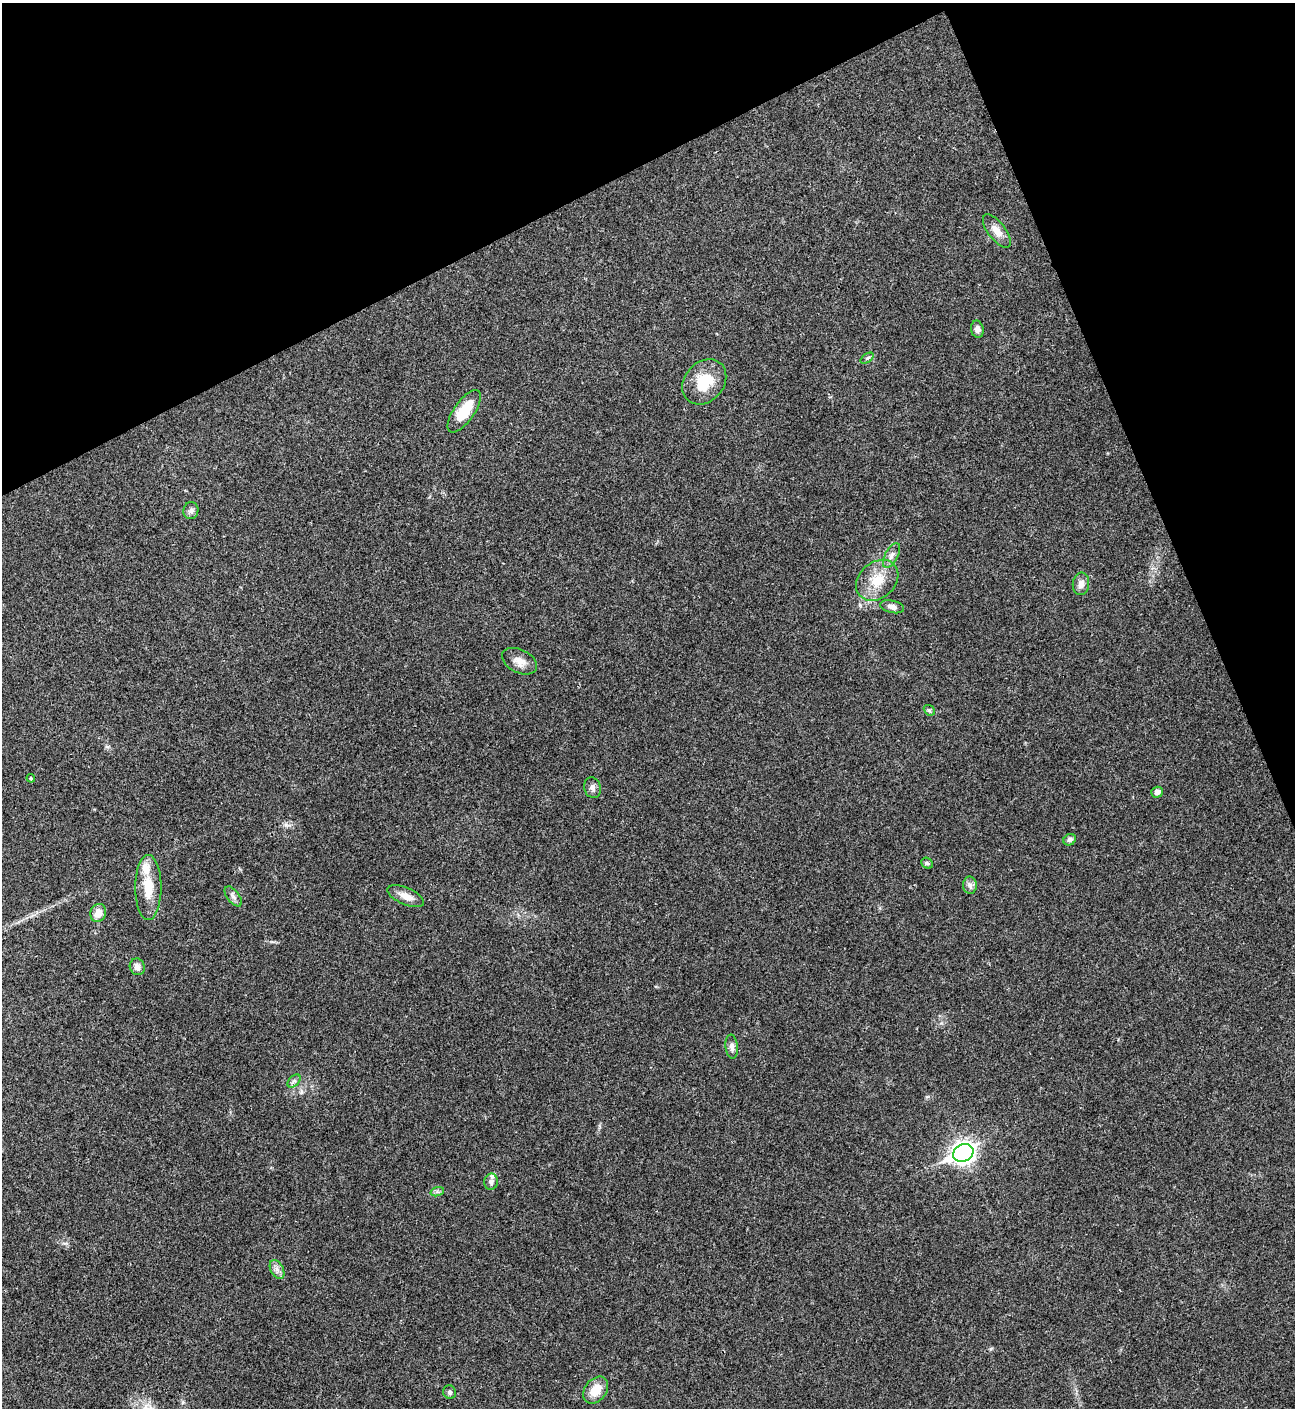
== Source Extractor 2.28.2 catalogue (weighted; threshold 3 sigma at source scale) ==
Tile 3 of 4 x 4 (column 3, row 1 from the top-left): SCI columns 2876-4168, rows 4218-5623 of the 5618 x 5629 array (HDU 1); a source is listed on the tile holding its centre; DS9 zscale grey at full resolution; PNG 1297 x 1410 px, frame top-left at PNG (2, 3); each listed source drawn as its Kron ellipse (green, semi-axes under 4 px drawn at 4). Shown black and unused: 21% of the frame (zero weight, under 3 of 4 exposures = <1% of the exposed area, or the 3 px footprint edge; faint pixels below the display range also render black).
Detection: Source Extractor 2.28.2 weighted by HDU 2 'WHT'; one run over the whole footprint, this tile lists its part. Background 0.021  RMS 0.0041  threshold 0.0186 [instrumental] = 3 sigma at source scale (4.5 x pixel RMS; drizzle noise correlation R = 1.50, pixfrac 1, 0.05/0.05 arcsec/px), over >= 5 px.
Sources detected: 33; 2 inside a brighter listed object's ellipse — not listed separately; the other 31 listed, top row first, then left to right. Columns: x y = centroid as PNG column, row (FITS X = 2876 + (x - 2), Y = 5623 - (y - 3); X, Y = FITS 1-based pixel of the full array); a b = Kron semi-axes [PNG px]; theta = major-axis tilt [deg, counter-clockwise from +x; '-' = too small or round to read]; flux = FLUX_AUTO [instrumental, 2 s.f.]
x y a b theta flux
997 231 20 8 -52 3.9
977 329 9 6 -79 1.9
867 358 7 4 36 0.64
704 382 25 19 49 13
464 411 25 10 55 12
191 511 8 7 - 1.4
891 555 14 6 62 2.1
877 580 23 18 41 9.8
1081 584 11 8 84 2.6
892 607 12 6 -13 2
519 661 19 11 -26 3.8
929 710 6 4 -41 0.64
31 778 4 4 - 0.43
593 788 10 8 -75 1.7
1157 792 6 5 - 2
1070 840 6 5 - 1.1
927 863 6 5 - 0.65
970 885 8 7 - 1.6
148 888 32 13 90 10
233 896 12 6 -53 1.6
406 896 19 8 -23 3.8
98 913 9 7 69 4.3
137 967 8 7 - 2
732 1047 12 6 -84 1.6
294 1081 8 5 45 1
963 1153 10 8 25 250
491 1182 8 7 - 1.6
437 1192 7 4 18 0.83
277 1269 10 6 -63 1.8
596 1390 15 10 52 6.9
449 1392 7 6 - 0.94